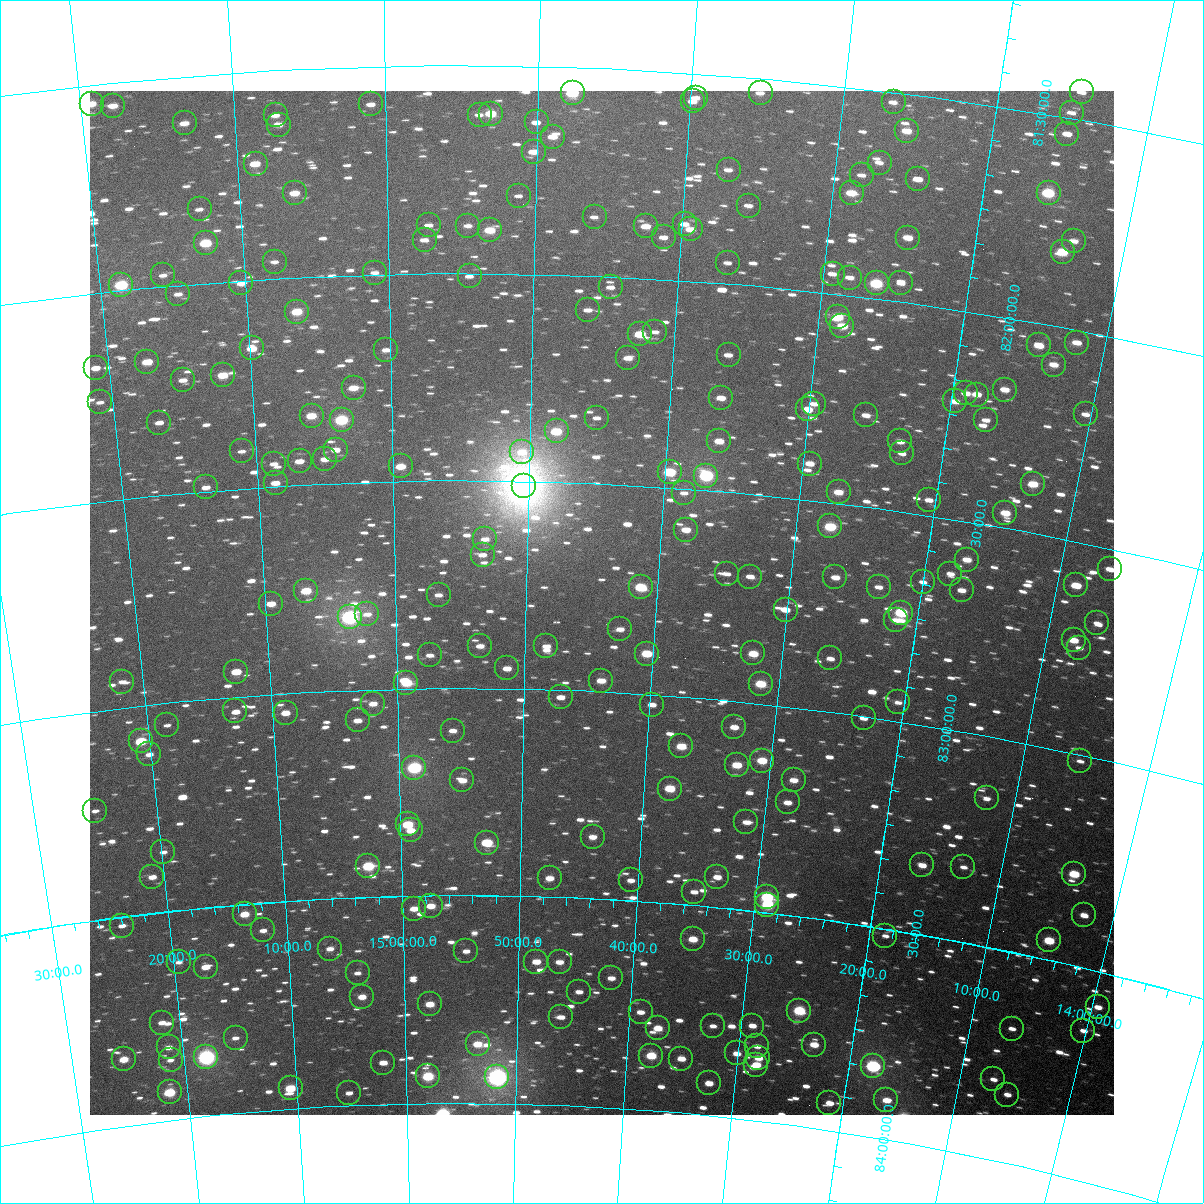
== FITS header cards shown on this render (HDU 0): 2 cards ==
NAXIS1  =                 1024
NAXIS2  =                 1024

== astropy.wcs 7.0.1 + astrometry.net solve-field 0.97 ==
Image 1024 x 1024 px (HDU 0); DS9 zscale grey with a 90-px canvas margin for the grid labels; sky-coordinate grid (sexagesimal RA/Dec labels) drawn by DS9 from the SOLVED WCS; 247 Tycho-2 reference stars matched to detected sources circled (green)
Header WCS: RA---TAN-SIP/DEC--TAN-SIP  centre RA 14:44:12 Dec +82:47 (221.05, +82.79 deg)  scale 8.67 arcsec/px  FOV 148.0' x 148.0'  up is +177 deg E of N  parity flipped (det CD > 0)
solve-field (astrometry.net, Tycho-2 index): VERIFIED the header's WCS against the Tycho-2 star catalogue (verified at 6 index scales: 16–247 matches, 0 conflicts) and refined it, rather than solving blind
Solved WCS: RA---TAN-SIP/DEC--TAN-SIP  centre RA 14:44:12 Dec +82:47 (221.05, +82.79 deg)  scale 8.68 arcsec/px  FOV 148.1' x 148.1'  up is +177 deg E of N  parity flipped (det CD > 0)
The solver's refit moves the header's centre by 0.36 arcsec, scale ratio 1.001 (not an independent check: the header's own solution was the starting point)
Tycho-2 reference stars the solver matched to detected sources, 247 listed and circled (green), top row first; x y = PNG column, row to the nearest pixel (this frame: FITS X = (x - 90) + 1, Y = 1024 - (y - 91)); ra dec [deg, ICRS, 3 dp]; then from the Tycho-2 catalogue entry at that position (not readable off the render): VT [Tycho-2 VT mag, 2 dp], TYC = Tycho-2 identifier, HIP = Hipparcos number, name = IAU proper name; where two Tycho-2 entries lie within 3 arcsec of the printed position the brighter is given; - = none
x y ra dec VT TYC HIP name
1082 92 213.666 +81.435 11.57 4565-661-1 - -
573 93 221.921 +81.562 9.02 4565-810-1 - -
761 93 218.853 +81.536 11.17 4565-717-1 - -
696 98 219.899 +81.559 11.31 4565-1044-1 - -
693 101 219.946 +81.569 11.38 4565-455-1 - -
894 102 216.674 +81.525 11.39 4565-1329-1 - -
92 104 229.821 +81.546 10.09 4566-1181-1 - -
371 104 225.238 +81.591 11.38 4565-309-1 - -
113 106 229.470 +81.555 10.65 4566-1382-1 - -
1072 113 213.770 +81.487 11.42 4565-784-1 - -
491 114 223.260 +81.616 9.77 4565-771-1 72818 -
276 115 226.817 +81.609 11.35 4566-1623-1 - -
480 115 223.453 +81.619 11.88 4565-700-1 - -
537 122 222.508 +81.636 11.53 4565-591-1 - -
185 123 228.321 +81.613 10.96 4566-1145-1 - -
279 125 226.776 +81.631 10.91 4566-1253-1 - -
907 131 216.391 +81.589 10.34 4565-1470-1 - -
1067 134 213.785 +81.539 11.10 4565-427-1 - -
553 137 222.226 +81.669 10.84 4565-1438-1 - -
534 152 222.544 +81.706 10.94 4565-1326-1 - -
880 163 216.777 +81.673 12.23 4565-673-1 - -
256 164 227.196 +81.722 10.40 4566-1304-1 - -
729 170 219.270 +81.727 11.55 4565-292-1 - -
862 175 217.045 +81.708 11.60 4565-648-1 - -
918 179 216.104 +81.702 11.24 4565-1319-1 - -
295 193 226.560 +81.798 10.33 4565-931-1 - -
852 193 217.181 +81.754 9.94 4565-794-1 - -
1049 193 213.917 +81.687 9.02 4565-1312-1 - -
519 196 222.777 +81.813 12.05 4565-418-1 - -
749 206 218.884 +81.809 11.62 4565-645-1 - -
200 209 228.188 +81.823 11.95 4566-1143-1 - -
595 217 221.485 +81.859 11.89 4565-1090-1 - -
685 224 219.939 +81.864 11.02 4565-919-1 - -
429 225 224.302 +81.885 11.88 4565-1183-1 - -
468 226 223.632 +81.886 11.58 4565-1123-1 - -
646 226 220.597 +81.876 10.84 4565-1096-1 - -
691 229 219.833 +81.876 10.67 4565-567-1 - -
490 230 223.257 +81.896 9.76 4565-1175-1 72817 -
664 237 220.287 +81.900 11.46 4565-1513-1 - -
908 238 216.137 +81.844 10.49 4565-652-1 - -
425 240 224.380 +81.920 11.63 4565-1239-1 - -
1074 241 213.357 +81.790 11.42 4565-884-1 - -
206 243 228.121 +81.905 9.84 4566-1729-1 - -
1063 252 213.508 +81.821 9.80 4565-377-1 - -
275 262 226.963 +81.960 12.18 4566-1283-1 - -
728 263 219.160 +81.950 11.94 4565-690-1 - -
375 273 225.245 +81.997 11.88 4565-657-1 - -
833 274 217.345 +81.953 11.46 4565-1034-1 - -
163 275 228.899 +81.974 11.94 4566-1771-1 - -
470 276 223.607 +82.008 11.71 4565-288-1 - -
850 278 217.042 +81.957 11.51 4565-273-1 - -
241 283 227.565 +82.008 12.10 4566-1131-1 - -
877 283 216.572 +81.963 9.04 4565-436-1 - -
901 283 216.156 +81.955 11.53 4565-909-1 - -
121 285 229.632 +81.987 8.83 4566-1358-1 74909 -
611 287 221.152 +82.027 11.92 4565-291-1 - -
178 294 228.664 +82.022 11.69 4566-1128-1 - -
588 310 221.531 +82.084 11.63 4565-488-1 - -
297 312 226.621 +82.083 9.79 4565-285-1 - -
838 317 217.167 +82.054 9.85 4565-1032-1 - -
842 326 217.073 +82.075 10.04 4565-510-1 - -
655 332 220.331 +82.128 11.98 4565-392-1 - -
640 334 220.595 +82.136 9.79 4565-306-1 - -
1077 343 212.987 +82.030 10.94 4564-1059-1 - -
1039 345 213.627 +82.053 10.47 4565-925-1 - -
252 348 227.450 +82.166 10.53 4566-1115-1 - -
386 350 225.074 +82.183 11.67 4565-1140-1 - -
729 355 219.015 +82.171 11.54 4565-322-1 - -
628 358 220.784 +82.195 11.20 4565-314-1 - -
147 362 229.311 +82.178 10.41 4566-972-1 - -
1054 365 213.309 +82.092 10.90 4564-1057-1 - -
96 368 230.227 +82.180 11.01 4566-1306-1 - -
223 375 227.996 +82.225 10.14 4566-1794-1 - -
183 380 228.709 +82.229 11.53 4566-1095-1 - -
354 388 225.673 +82.273 10.85 4565-516-1 - -
1005 390 214.084 +82.171 11.10 4565-937-1 - -
966 393 214.756 +82.195 11.55 4565-417-1 - -
977 395 214.553 +82.194 11.14 4565-656-1 - -
721 398 219.080 +82.276 10.77 4565-1080-1 - -
955 401 214.922 +82.218 10.97 4565-454-1 - -
100 402 230.220 +82.263 11.90 4566-1028-1 - -
814 404 217.412 +82.269 11.83 4565-674-1 - -
808 409 217.515 +82.284 11.02 4565-732-1 - -
1086 414 212.598 +82.196 11.60 4564-395-1 - -
866 415 216.464 +82.281 11.08 4565-367-1 - -
312 416 226.452 +82.336 10.18 4565-490-1 - -
597 418 221.292 +82.342 11.73 4565-1168-1 - -
342 420 225.911 +82.349 8.87 4565-373-1 73680 -
986 420 214.329 +82.251 11.89 4565-1128-1 - -
159 423 229.198 +82.327 11.89 4566-1006-1 - -
557 431 222.016 +82.378 9.79 4565-718-1 - -
719 441 219.051 +82.380 10.68 4565-545-1 - -
900 441 215.793 +82.333 11.45 4565-1455-1 - -
336 450 226.038 +82.420 11.70 4565-541-1 - -
242 451 227.755 +82.412 12.01 4566-1196-1 - -
522 452 222.633 +82.431 11.71 4565-1420-1 - -
902 453 215.729 +82.362 11.64 4565-747-1 - -
325 459 226.243 +82.442 11.38 4565-1418-1 - -
300 461 226.707 +82.444 11.20 4566-1245-1 - -
274 464 227.178 +82.447 12.09 4566-1157-1 - -
810 464 217.368 +82.413 10.78 4565-498-1 - -
401 466 224.858 +82.465 10.23 4565-967-1 - -
670 472 219.912 +82.463 9.36 4565-535-1 - -
706 476 219.236 +82.466 8.42 4565-559-1 - -
276 483 227.172 +82.493 11.16 4566-1281-1 - -
1033 484 213.290 +82.384 10.02 4564-841-1 - -
524 486 222.585 +82.512 5.71 4634-2068-1 72573 -
206 487 228.456 +82.492 11.45 4566-1100-1 - -
839 492 216.784 +82.474 10.42 4565-451-1 - -
684 493 219.620 +82.511 12.39 4634-1800-1 - -
929 500 215.120 +82.463 12.00 4565-1007-1 - -
1005 513 213.698 +82.464 10.41 4565-847-1 - -
830 526 216.860 +82.558 9.34 4634-1956-1 - -
686 530 219.534 +82.599 10.63 4634-1590-1 - -
485 539 223.294 +82.641 11.79 4634-1857-1 - -
483 555 223.342 +82.679 11.55 4634-1696-1 - -
967 560 214.250 +82.591 10.67 4634-1549-1 - -
1110 569 211.599 +82.549 11.48 4634-1406-1 - -
727 574 218.699 +82.697 12.29 4634-1638-1 - -
950 574 214.513 +82.630 11.64 4634-1741-1 - -
750 577 218.256 +82.699 11.45 4634-1908-1 - -
835 577 216.649 +82.678 11.16 4634-1870-1 - -
923 582 214.999 +82.661 12.38 4634-1890-1 - -
1076 585 212.163 +82.604 10.53 4634-1887-1 - -
641 587 220.313 +82.745 9.44 4634-1401-1 - -
879 587 215.813 +82.688 11.69 4634-1842-1 - -
962 590 214.252 +82.666 11.44 4634-1327-1 - -
306 591 226.708 +82.756 10.04 4634-1655-1 73955 -
439 595 224.177 +82.776 11.81 4634-1685-1 - -
271 604 227.390 +82.783 10.78 4634-1707-1 - -
786 610 217.521 +82.769 11.78 4634-1227-1 - -
901 613 215.321 +82.741 9.08 4634-1824-1 70155 -
367 614 225.556 +82.819 11.85 4634-1076-1 - -
350 617 225.894 +82.825 7.79 4634-1565-1 73671 -
896 620 215.399 +82.761 11.58 4634-1589-1 - -
1097 623 211.624 +82.683 12.57 4634-1849-1 - -
620 629 220.661 +82.848 11.58 4634-1606-1 - -
1074 640 211.991 +82.735 10.83 4634-1574-1 - -
480 646 223.374 +82.899 11.41 4634-1654-1 - -
546 646 222.082 +82.896 11.56 4634-1447-1 - -
1079 648 211.857 +82.750 11.90 4634-1940-1 - -
753 653 218.050 +82.882 10.28 4634-1743-1 - -
647 654 220.118 +82.903 9.91 4634-1546-1 71736 -
430 655 224.355 +82.921 11.93 4634-1544-1 - -
830 658 216.552 +82.874 11.78 4634-1636-1 - -
507 668 222.842 +82.952 10.98 4634-1595-1 - -
236 672 228.153 +82.940 10.95 4634-1142-1 - -
601 681 220.979 +82.975 10.99 4634-1745-1 - -
122 682 230.402 +82.938 12.08 4634-208-1 - -
406 683 224.825 +82.986 9.70 4634-1656-1 - -
761 684 217.849 +82.953 9.90 4634-1717-1 - -
561 697 221.769 +83.018 11.57 4634-1123-1 - -
898 702 215.121 +82.957 11.90 4634-1460-1 - -
373 704 225.497 +83.035 11.14 4634-1913-1 - -
652 705 219.950 +83.025 12.43 4634-1564-1 - -
235 711 228.244 +83.035 11.97 4634-1091-1 74466 -
286 713 227.237 +83.047 11.07 4634-1924-1 - -
864 718 215.751 +83.006 12.20 4634-1272-1 - -
358 720 225.811 +83.074 11.87 4634-1569-1 - -
167 725 229.608 +83.054 12.40 4634-1471-1 - -
734 727 218.285 +83.063 11.23 4634-990-1 - -
453 731 223.910 +83.103 11.43 4634-1268-1 - -
141 741 230.163 +83.085 9.57 4634-463-1 - -
681 746 219.306 +83.120 10.16 4634-1307-1 - -
149 754 230.026 +83.119 11.56 4634-846-1 - -
762 761 217.660 +83.137 10.86 4634-1961-1 - -
1080 761 211.374 +83.016 12.58 4634-1909-1 - -
737 765 218.160 +83.154 10.27 4634-1061-1 - -
414 768 224.694 +83.191 8.53 4634-1776-1 - -
462 780 223.718 +83.222 10.99 4634-1907-1 - -
794 780 216.983 +83.175 11.19 4634-1136-1 - -
670 789 219.474 +83.224 9.92 4634-1461-1 - -
987 798 213.062 +83.149 12.70 4634-995-1 - -
788 802 217.052 +83.231 11.34 4634-1185-1 - -
95 811 231.248 +83.239 12.29 4634-785-1 - -
746 822 217.846 +83.289 11.35 4634-1009-1 - -
408 824 224.853 +83.328 9.62 4634-1225-1 - -
411 830 224.786 +83.343 10.79 4634-1373-1 - -
593 837 221.001 +83.351 11.44 4634-1523-1 - -
487 843 223.202 +83.373 9.71 4634-937-1 - -
163 852 229.954 +83.357 12.44 4634-572-1 - -
922 865 214.123 +83.335 11.00 4634-1772-1 - -
368 866 225.703 +83.426 9.25 4634-985-1 - -
963 867 213.270 +83.322 11.98 4634-1040-1 - -
1074 874 211.003 +83.285 9.93 4634-1294-1 - -
152 877 230.240 +83.414 11.52 4634-832-1 - -
717 877 218.343 +83.427 11.77 4634-1806-1 - -
550 878 221.868 +83.455 10.85 4634-1452-1 - -
631 880 220.152 +83.451 11.78 4634-1478-1 - -
694 892 218.798 +83.468 12.16 4634-1168-1 - -
767 897 217.253 +83.462 9.10 4634-1474-1 - -
767 905 217.229 +83.481 9.32 4634-1682-1 - -
431 906 224.390 +83.525 10.78 4634-1928-1 - -
414 909 224.748 +83.531 11.08 4634-1070-1 - -
245 914 228.371 +83.524 10.47 4634-405-1 - -
1084 915 210.615 +83.377 11.52 4634-1719-1 - -
122 926 231.001 +83.522 12.23 4634-669-1 - -
263 930 228.002 +83.567 12.37 4634-26-1 - -
885 936 214.650 +83.517 12.10 4634-1554-1 - -
693 939 218.735 +83.581 10.58 4634-1888-1 - -
1049 940 211.215 +83.454 9.90 4634-984-1 - -
330 949 226.583 +83.620 11.86 4634-960-1 - -
466 951 223.629 +83.634 11.63 4634-1835-1 - -
179 962 229.877 +83.624 12.11 4634-280-1 - -
536 962 222.097 +83.657 10.77 4634-1409-1 - -
560 962 221.592 +83.656 11.35 4634-1196-1 - -
206 967 229.309 +83.643 11.27 4634-725-1 - -
358 973 226.010 +83.683 12.06 4634-1778-1 - -
611 978 220.444 +83.689 11.38 4634-1813-1 - -
579 992 221.142 +83.726 11.86 4634-1222-1 - -
362 997 225.927 +83.740 10.92 4634-922-1 - -
430 1004 224.437 +83.762 11.14 4634-954-1 - -
1098 1007 209.877 +83.584 11.67 4633-661-1 - -
799 1011 216.263 +83.725 9.31 4634-930-1 70485 -
641 1012 219.755 +83.766 11.61 4634-963-1 - -
561 1017 221.518 +83.789 11.52 4634-1148-1 - -
162 1023 230.390 +83.765 11.66 4634-345-1 - -
713 1026 218.127 +83.785 12.51 4634-971-1 - -
752 1026 217.253 +83.774 11.90 4634-1081-1 - -
658 1028 219.344 +83.802 10.60 4634-1896-1 - -
1012 1029 211.593 +83.681 12.18 4634-1481-1 - -
1083 1031 210.059 +83.647 12.36 4634-1187-1 - -
236 1038 228.793 +83.820 12.52 4634-396-1 - -
478 1044 223.372 +83.858 10.70 4634-916-1 - -
814 1045 215.837 +83.801 11.11 4634-1797-1 - -
757 1046 217.100 +83.823 11.98 4634-1436-1 - -
169 1047 230.302 +83.826 12.14 4634-56-1 - -
737 1053 217.535 +83.846 12.25 4634-1104-1 - -
651 1056 219.445 +83.869 9.95 4634-1363-1 - -
206 1057 229.490 +83.859 7.80 4634-84-1 74866 -
758 1058 217.039 +83.850 11.19 4634-1199-1 - -
124 1059 231.334 +83.842 10.41 4634-188-1 75499 -
681 1059 218.765 +83.871 11.52 4634-1465-1 - -
171 1060 230.296 +83.857 12.02 4634-727-1 - -
383 1063 225.504 +83.900 11.43 4634-124-1 - -
756 1065 217.062 +83.867 11.09 4634-1208-1 - -
873 1066 214.463 +83.832 9.93 4634-2021-1 - -
428 1076 224.493 +83.936 9.40 4634-989-1 - -
497 1077 222.919 +83.937 7.10 4634-1355-1 72687 -
993 1079 211.762 +83.809 11.80 4634-973-1 - -
709 1083 218.088 +83.923 11.32 4634-1186-1 - -
291 1088 227.642 +83.951 9.78 4634-373-1 - -
170 1092 230.401 +83.934 9.52 4634-491-1 - -
349 1093 226.310 +83.970 11.67 4634-680-1 - -
1007 1095 211.382 +83.839 11.75 4634-949-1 - -
886 1100 214.038 +83.908 11.25 4634-1879-1 - -
829 1103 215.306 +83.935 11.36 4634-983-1 - -